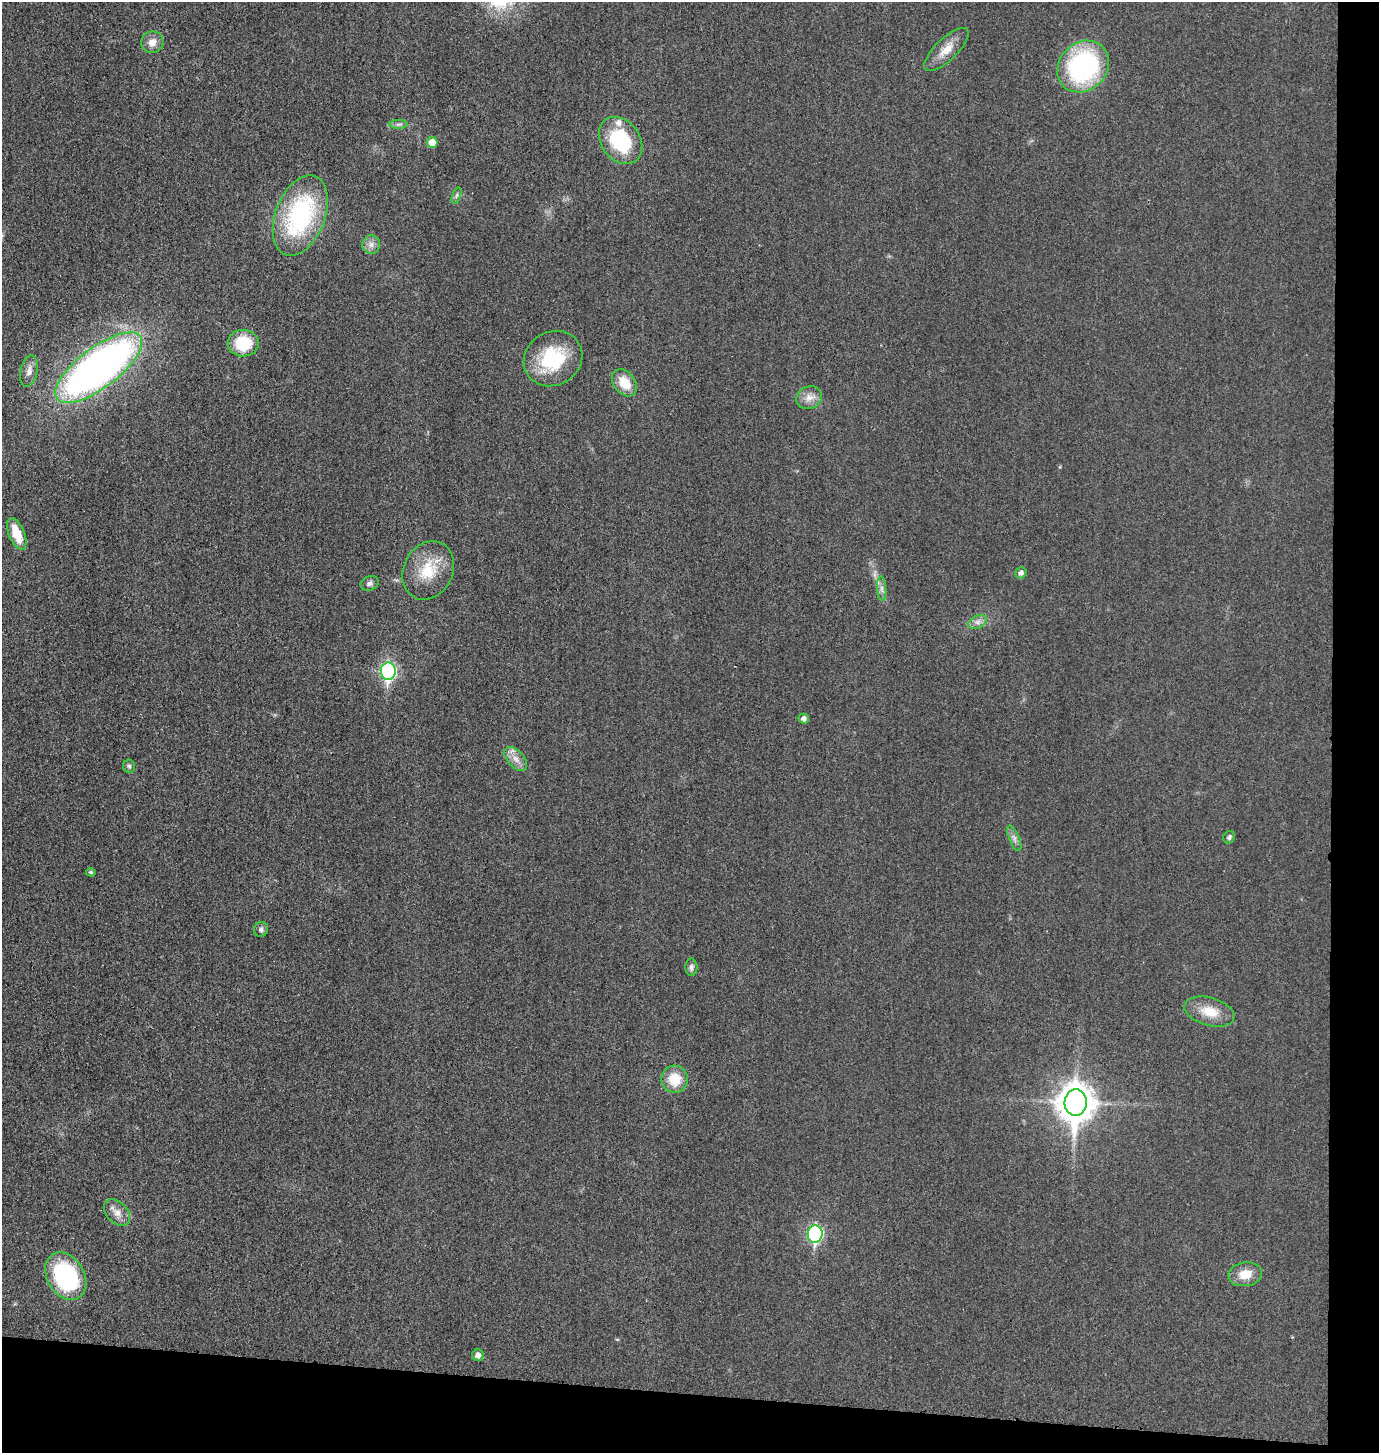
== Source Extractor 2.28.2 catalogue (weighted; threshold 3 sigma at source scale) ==
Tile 9 of 3 x 3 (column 3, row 3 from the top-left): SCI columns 2911-4287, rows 20-1470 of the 4402 x 4385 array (HDU 1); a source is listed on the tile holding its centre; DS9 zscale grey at full resolution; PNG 1381 x 1455 px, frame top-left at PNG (2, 2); each listed source drawn as its Kron ellipse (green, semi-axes under 4 px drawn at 4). Shown black and unused: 7% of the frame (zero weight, under 3 of 4 exposures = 2% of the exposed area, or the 3 px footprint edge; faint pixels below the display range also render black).
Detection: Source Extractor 2.28.2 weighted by HDU 2 'WHT'; one run over the whole footprint, this tile lists its part. Background 0.0332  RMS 0.006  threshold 0.0269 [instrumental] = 3 sigma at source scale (4.5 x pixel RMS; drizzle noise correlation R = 1.50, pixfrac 1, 0.05/0.05 arcsec/px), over >= 5 px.
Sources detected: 39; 1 inside a brighter listed object's ellipse — not listed separately; the other 38 listed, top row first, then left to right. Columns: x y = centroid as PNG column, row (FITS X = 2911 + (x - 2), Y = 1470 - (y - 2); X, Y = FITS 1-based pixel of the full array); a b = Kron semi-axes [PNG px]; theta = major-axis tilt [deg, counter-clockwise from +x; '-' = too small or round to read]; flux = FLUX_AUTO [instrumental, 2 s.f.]
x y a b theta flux
152 42 11 10 - 5.5
946 49 29 11 44 9.5
1083 66 28 24 46 98
399 124 9 4 1 1.6
621 140 25 19 -54 45
432 142 5 5 - 7.9
457 195 8 3 71 1.2
300 215 42 24 69 86
371 245 9 9 - 3.4
243 343 15 13 1 25
553 359 30 27 30 40
99 368 52 20 37 350
29 371 16 8 78 4.4
624 383 15 10 -52 13
809 398 13 11 25 5.4
17 534 17 7 -67 14
428 570 30 24 63 23
1021 573 6 5 - 2.7
369 583 9 7 24 2.3
882 589 12 4 -85 2.4
978 622 10 6 27 2.8
388 671 9 7 88 130
804 719 5 5 - 2.4
516 759 14 8 -48 5
129 766 6 6 - 1.4
1229 837 6 5 - 1.6
1014 838 13 5 -68 2.4
91 872 5 4 - 0.82
261 929 7 7 - 1.9
691 967 9 6 -89 2.1
1209 1012 25 14 -16 13
675 1079 13 13 - 14
1076 1103 13 11 87 1200
117 1212 16 10 -47 5.9
815 1234 8 7 - 110
1245 1274 17 12 9 10
66 1276 25 18 -59 71
478 1355 6 5 - 3.1